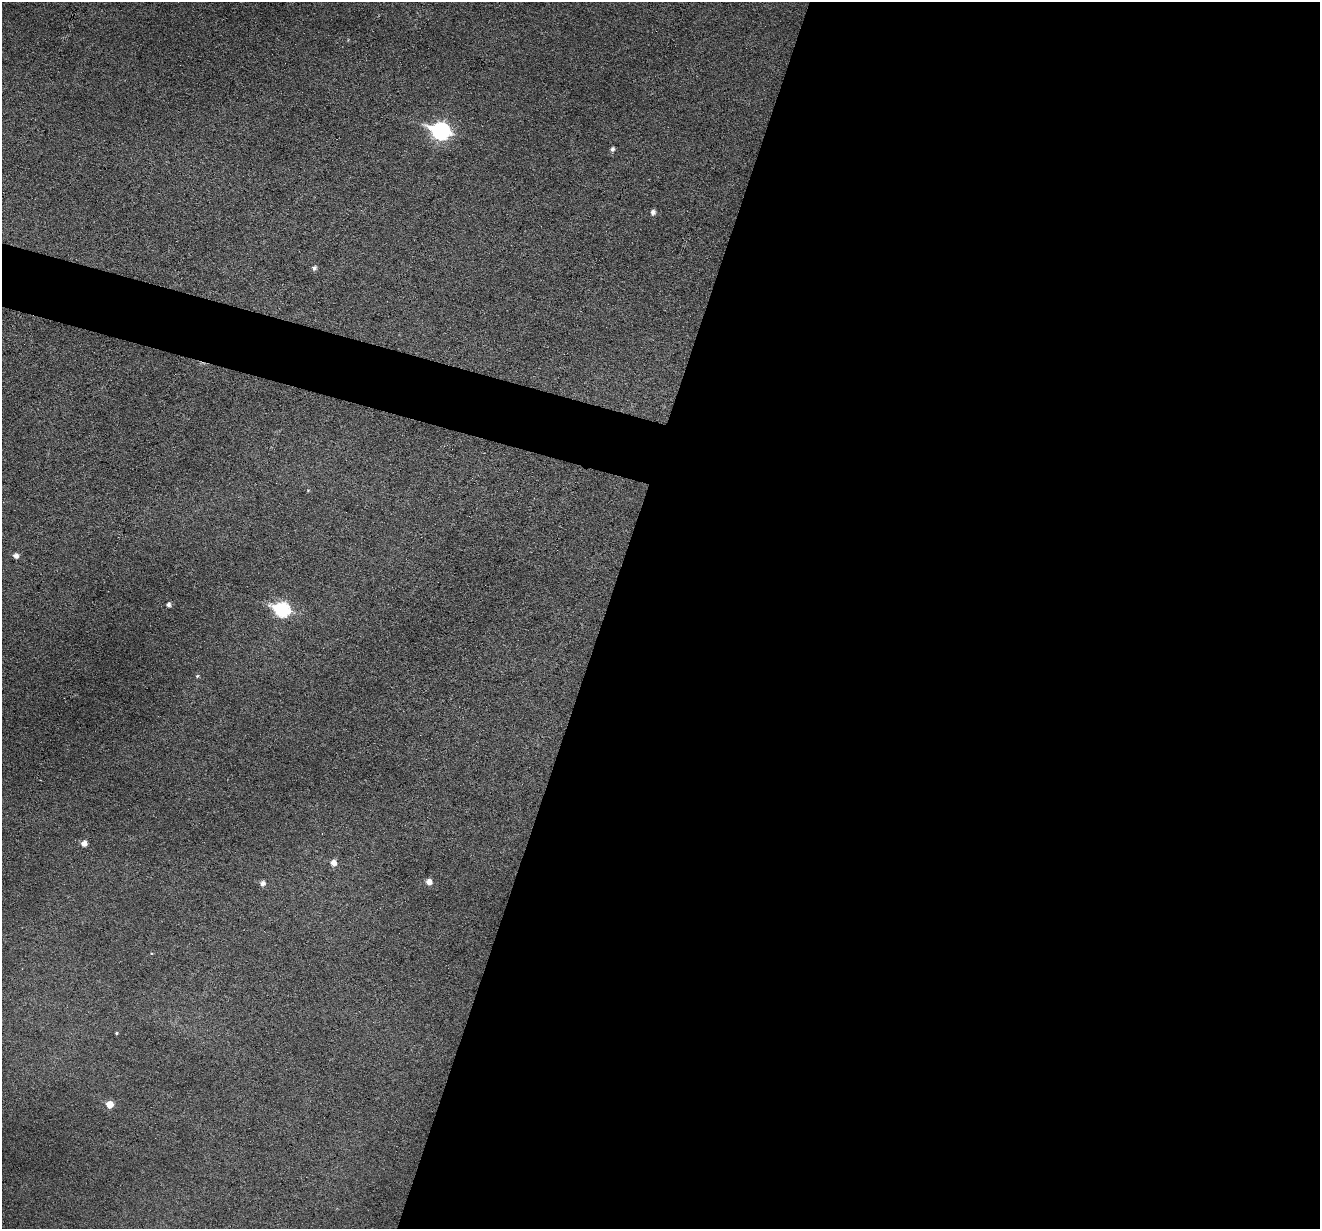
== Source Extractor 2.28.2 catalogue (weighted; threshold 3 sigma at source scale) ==
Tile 12 of 4 x 4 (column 4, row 3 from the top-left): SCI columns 3955-5272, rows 1357-2583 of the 5274 x 5294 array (HDU 1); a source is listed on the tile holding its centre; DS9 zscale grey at full resolution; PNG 1322 x 1231 px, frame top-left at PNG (2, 2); no overlay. Shown black and unused: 57% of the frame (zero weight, under 3 of 6 exposures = <1% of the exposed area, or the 3 px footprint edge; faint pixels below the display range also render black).
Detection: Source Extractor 2.28.2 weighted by HDU 2 'WHT'; one run over the whole footprint, this tile lists its part. Background 0.0483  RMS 0.0059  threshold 0.0241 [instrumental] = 3 sigma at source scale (4.09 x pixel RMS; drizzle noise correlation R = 1.36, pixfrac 0.8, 0.05/0.05 arcsec/px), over >= 5 px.
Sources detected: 15; all 15 listed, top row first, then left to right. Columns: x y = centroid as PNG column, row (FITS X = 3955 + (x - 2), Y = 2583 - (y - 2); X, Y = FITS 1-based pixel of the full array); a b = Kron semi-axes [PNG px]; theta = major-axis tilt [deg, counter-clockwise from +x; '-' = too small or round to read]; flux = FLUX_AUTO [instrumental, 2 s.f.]
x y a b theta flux
440 131 9 8 - 140
612 149 5 4 - 1.6
653 212 5 5 - 2.3
314 268 5 5 - 1.5
16 556 5 5 - 2.6
168 605 4 4 - 1.6
282 610 9 7 -19 80
197 676 5 4 - 0.65
84 843 6 5 - 3.6
333 863 6 6 - 3.7
429 882 5 5 - 4
263 883 5 5 - 2.3
151 953 4 3 - 0.41
116 1033 4 3 - 0.56
110 1104 6 5 - 7.2